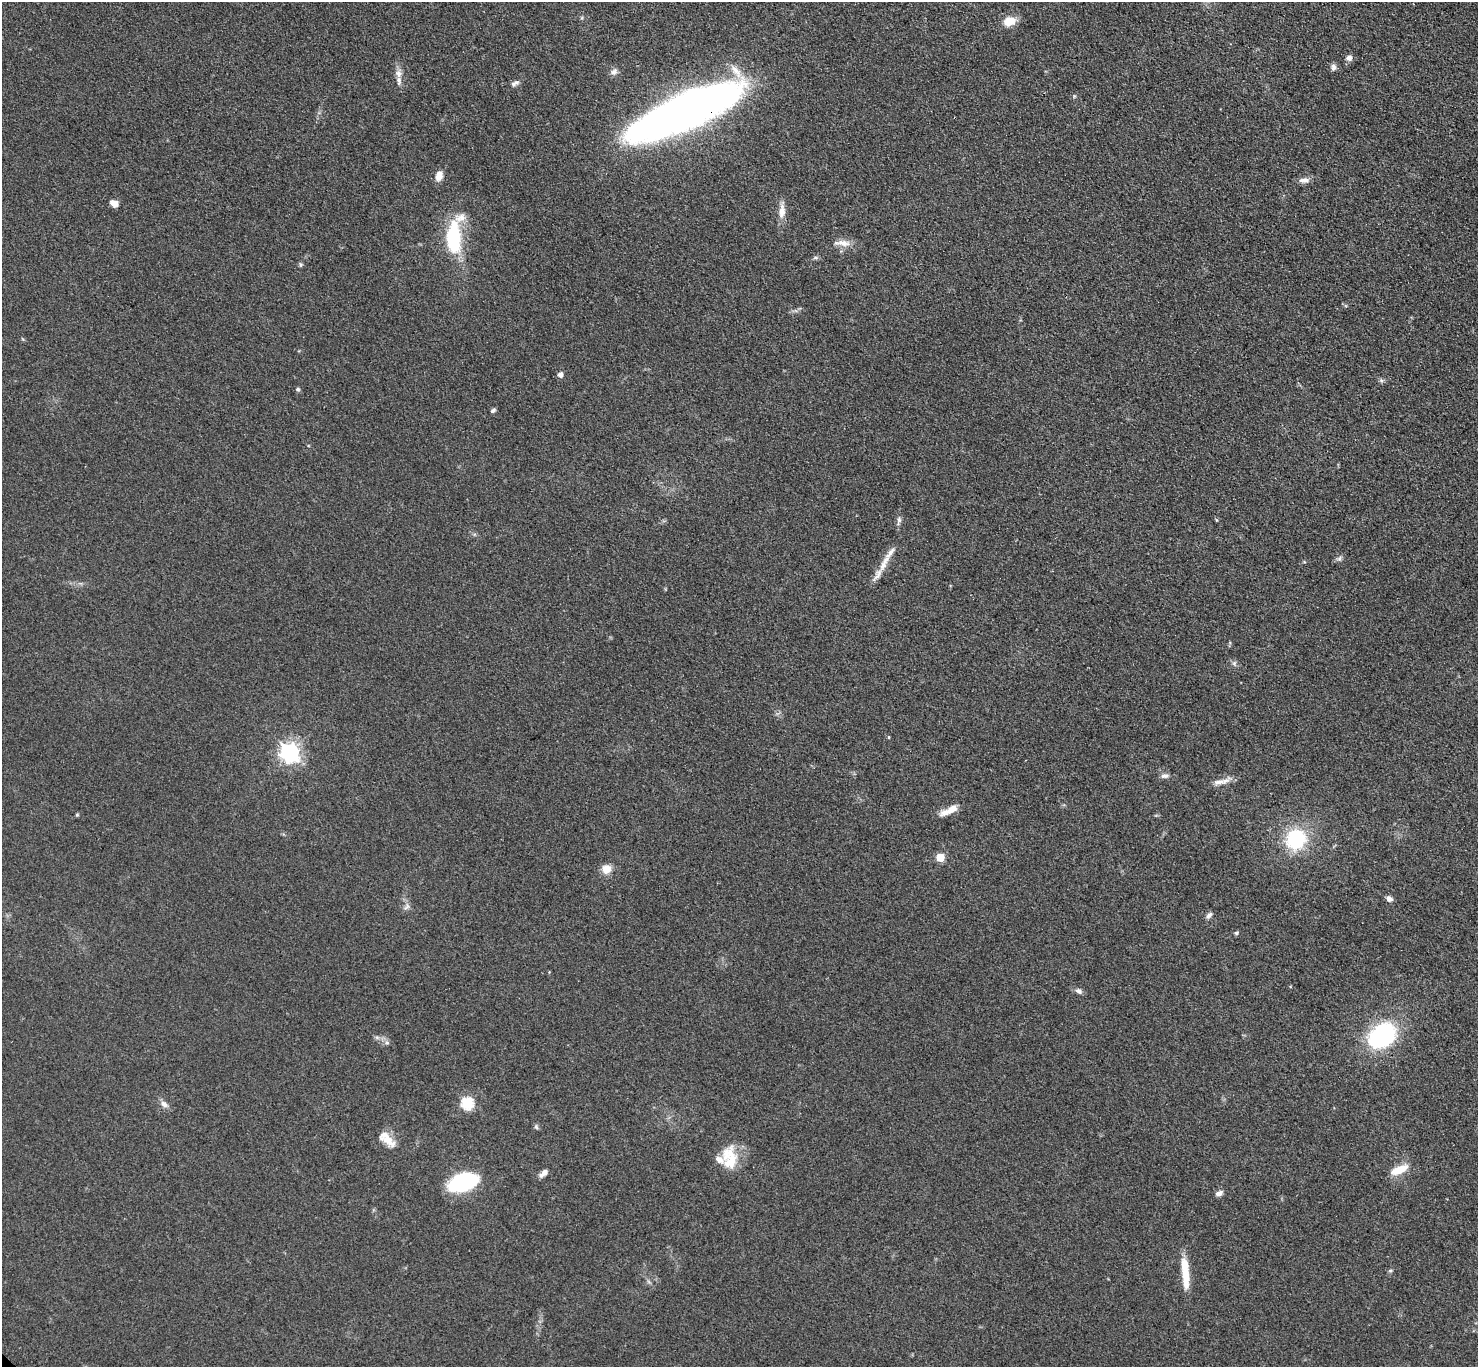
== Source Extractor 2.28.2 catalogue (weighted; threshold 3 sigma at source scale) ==
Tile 10 of 4 x 4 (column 2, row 3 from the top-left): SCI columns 1587-3062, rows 1627-2991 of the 6123 x 6123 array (HDU 1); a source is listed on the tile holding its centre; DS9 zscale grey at full resolution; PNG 1480 x 1369 px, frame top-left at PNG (2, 2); no overlay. Shown black and unused: <1% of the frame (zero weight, under 3 of 4 exposures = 8% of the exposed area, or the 3 px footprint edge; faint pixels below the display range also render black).
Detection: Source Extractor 2.28.2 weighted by HDU 2 'WHT'; one run over the whole footprint, this tile lists its part. Background 0.122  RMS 0.0078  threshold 0.0352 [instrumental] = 3 sigma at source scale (4.5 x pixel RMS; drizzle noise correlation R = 1.50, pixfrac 1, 0.05/0.05 arcsec/px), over >= 5 px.
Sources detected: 61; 8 inside a brighter listed object's ellipse — not listed separately; the other 53 listed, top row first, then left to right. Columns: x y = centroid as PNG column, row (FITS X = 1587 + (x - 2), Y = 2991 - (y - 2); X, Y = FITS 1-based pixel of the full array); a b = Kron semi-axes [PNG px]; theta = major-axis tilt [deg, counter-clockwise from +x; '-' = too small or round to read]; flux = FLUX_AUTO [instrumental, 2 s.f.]
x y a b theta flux
1009 21 12 9 18 14
1349 58 8 7 - 3.4
1333 67 9 6 88 2.6
736 71 26 9 -51 11
614 72 10 7 39 3.1
398 73 11 8 -78 4.3
515 83 11 6 29 2.9
685 111 82 24 24 700
439 176 12 9 77 6.1
1304 180 15 7 4 4.3
114 203 9 7 -27 4.8
782 211 21 8 85 8
461 218 17 12 15 8.5
453 237 22 10 -89 72
843 243 20 8 -6 7.3
301 265 6 5 - 1.3
560 374 5 5 - 4.1
1381 380 6 6 - 1.5
298 389 6 5 - 1.4
493 410 7 5 29 1.5
899 520 13 5 80 2.8
1216 520 5 3 - 0.73
1339 559 7 6 - 2
884 563 30 8 65 9.1
1234 663 8 6 90 2
889 737 5 3 - 0.72
290 753 7 7 - 370
1165 776 11 6 4 3
1222 781 29 6 14 6.3
952 809 14 8 33 7.6
77 815 5 4 - 0.83
1296 839 20 17 72 59
940 858 5 5 - 25
606 869 9 9 - 9.4
1389 899 7 6 - 3.3
406 906 11 5 57 2.5
1209 915 10 5 48 2.5
1236 933 6 4 18 1.4
1079 991 9 7 -20 2.9
1382 1035 33 25 40 81
377 1037 7 4 -1 1.8
387 1043 6 4 -18 1.5
467 1103 6 6 - 81
164 1104 12 7 -37 3.9
536 1127 7 5 -68 1.5
388 1140 23 11 -31 11
731 1161 31 19 74 19
1399 1170 22 9 24 13
544 1172 9 7 54 3.9
463 1182 27 15 19 75
1219 1193 9 6 22 3.4
1185 1269 35 9 -84 17
1390 1271 5 5 - 1.1
Overlapping masked pixels (flux is a lower limit): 1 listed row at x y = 685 111